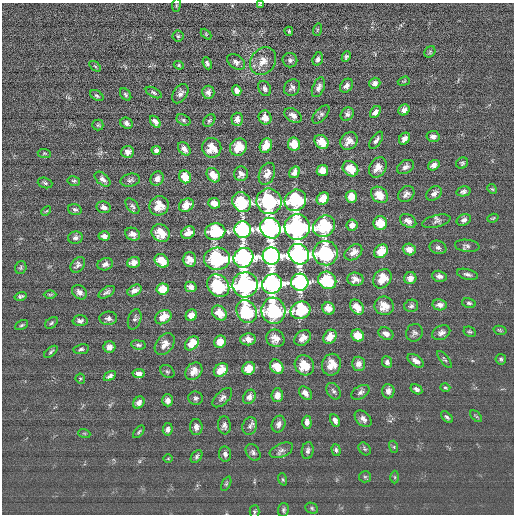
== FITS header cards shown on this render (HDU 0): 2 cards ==
NAXIS1  =                  512 / length of data axis 1
NAXIS2  =                  512 / length of data axis 2

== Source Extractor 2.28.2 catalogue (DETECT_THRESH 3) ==
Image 512 x 512 px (HDU 0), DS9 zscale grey, 1 PNG px = 1 image px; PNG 516 x 516 px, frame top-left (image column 1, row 512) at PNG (2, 3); each listed source drawn as its Kron ellipse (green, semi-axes under 4 px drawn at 4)
Background 1.87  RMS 16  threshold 49.2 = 3 sigma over >= 5 px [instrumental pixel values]
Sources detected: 223; all 223 listed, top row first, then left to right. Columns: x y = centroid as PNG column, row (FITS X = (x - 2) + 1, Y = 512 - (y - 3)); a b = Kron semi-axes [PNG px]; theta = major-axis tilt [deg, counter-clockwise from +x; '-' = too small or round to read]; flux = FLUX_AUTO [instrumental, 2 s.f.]
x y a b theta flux
260 4 4 3 - 1100
176 5 7 3 82 1200
317 30 6 4 72 1200
289 31 4 3 - 1200
206 34 6 4 -47 1300
178 36 5 5 - 1700
430 52 6 5 - 1300
346 57 6 4 65 2200
318 59 7 5 74 3300
290 60 7 7 - 3200
263 61 14 12 52 11000
236 62 10 6 -34 4300
207 63 6 4 -68 2900
179 65 5 4 - 1300
95 66 6 3 -36 1300
404 81 6 3 19 1100
375 83 5 5 - 4200
346 86 7 6 - 5200
318 87 10 5 66 4800
265 88 8 6 -61 3500
292 88 9 7 49 3500
237 91 5 4 - 5000
154 92 8 4 -29 2300
208 92 6 6 - 4800
126 94 7 4 -52 1900
180 94 10 7 58 4900
97 96 7 4 -32 1900
404 110 6 5 - 5300
375 112 7 4 53 5300
321 114 11 5 48 2800
347 114 7 6 - 3800
293 115 9 6 -32 5700
265 117 7 6 - 7900
237 119 6 5 - 5700
183 120 7 5 -28 2700
209 121 7 5 49 2100
155 122 6 4 -54 5000
126 123 6 5 - 3500
98 125 5 5 - 1700
433 136 6 5 - 4100
404 139 6 5 - 5300
376 140 10 5 56 3400
349 141 9 8 - 8900
322 142 8 6 -41 16000
294 144 6 6 - 18000
266 146 7 6 - 19000
238 147 9 8 - 17000
212 148 10 9 - 15000
184 149 7 5 -50 6100
156 150 4 4 - 3400
128 152 6 6 - 5100
44 153 7 4 -6 1400
462 163 6 5 - 2000
434 165 6 5 - 5300
378 167 11 8 58 8500
405 167 9 6 29 4000
350 169 8 7 - 21000
322 170 6 5 - 14000
295 172 6 5 - 8100
241 174 7 7 - 5800
267 174 11 7 68 9200
213 175 8 6 -53 14000
185 177 7 5 -59 18000
103 179 9 5 -42 4300
157 179 7 6 - 5700
130 180 10 6 11 3100
74 181 6 5 - 1900
45 183 7 5 -18 2000
492 189 5 4 - 1500
463 191 7 5 13 3000
434 193 8 6 37 4700
406 194 9 7 45 4400
379 195 9 7 -42 17000
351 197 6 6 - 16000
323 199 7 5 43 17000
295 200 11 10 - 93000
269 201 12 12 - 140000
242 202 10 9 - 79000
214 203 6 5 - 12000
186 205 8 6 34 13000
132 206 9 5 -51 2800
159 206 10 9 - 15000
104 207 7 5 -19 4700
75 209 7 5 -17 2600
46 211 6 3 43 1200
493 218 6 3 19 1200
464 220 7 5 24 3800
408 221 9 6 -30 6400
436 221 14 6 14 3800
380 223 7 7 - 21000
352 225 6 5 - 7900
324 226 11 10 - 92000
297 227 12 12 - 350000
270 228 11 9 -48 510000
243 230 8 8 - 350000
215 232 10 8 11 81000
161 233 9 8 - 18000
188 233 7 6 - 7100
133 234 7 6 - 6400
104 236 6 4 -3 4500
75 238 7 6 - 4000
467 246 12 6 -6 3600
438 247 8 6 -21 4000
409 250 7 5 -20 8600
381 251 8 6 39 19000
353 252 10 7 37 7900
326 253 12 12 - 140000
299 254 11 9 -45 520000
271 256 9 8 - 720000
243 258 10 9 - 510000
189 259 7 7 - 8900
217 259 13 11 1 140000
162 261 8 6 -41 20000
134 262 6 5 - 7600
105 264 8 6 16 4600
78 265 8 6 50 3500
21 268 6 5 - 1900
467 274 11 5 -15 3500
439 276 7 5 -13 4800
410 278 6 6 - 6600
355 279 8 6 -5 6900
382 279 10 8 53 20000
327 280 9 8 - 80000
300 282 8 8 - 360000
272 284 10 9 - 510000
245 285 12 12 - 340000
218 286 12 10 -50 91000
191 287 6 5 - 6500
163 289 6 5 - 19000
134 290 7 5 30 6600
79 292 8 6 -43 4400
107 292 9 5 32 2900
50 294 6 4 0 1500
20 296 6 3 16 1900
469 303 7 4 -14 2400
440 305 7 5 -11 6000
384 306 10 9 - 14000
411 306 7 6 - 2900
357 307 8 6 -51 15000
328 308 6 6 - 12000
300 310 10 8 22 81000
247 311 12 9 -59 90000
273 311 13 12 - 140000
219 313 8 6 -43 16000
191 315 6 5 - 13000
163 317 9 6 35 16000
108 318 9 6 3 4200
135 319 10 6 73 3300
80 321 7 5 1 3500
51 323 7 5 41 2000
21 325 7 4 27 1700
500 330 6 4 -15 1400
470 332 6 5 - 1700
414 333 9 8 - 3600
441 333 9 6 28 4900
386 334 8 5 -29 6700
358 335 6 6 - 19000
330 337 8 6 52 14000
275 338 9 8 - 9800
303 338 9 6 38 8400
248 339 8 6 2 8300
220 342 6 5 - 13000
192 343 8 6 45 17000
165 344 12 8 53 8200
138 345 7 4 -8 2400
109 347 6 6 - 5400
81 349 8 5 8 2600
51 352 8 3 39 1800
445 359 10 3 -52 1900
501 359 5 5 - 1800
416 361 9 5 -35 6400
387 362 6 4 -67 3300
359 364 7 6 - 6400
304 365 10 9 - 20000
331 365 11 9 69 15000
277 367 7 6 - 19000
249 368 7 6 - 20000
221 370 8 6 43 16000
194 371 10 7 45 8700
167 372 7 6 - 2200
139 373 6 4 4 4700
110 376 6 4 33 3700
80 379 5 4 - 1200
445 387 5 3 - 1200
416 389 6 4 -31 3300
334 391 9 6 -56 3400
388 391 7 6 - 5200
360 392 10 6 31 3800
305 393 8 5 -49 5600
277 395 7 6 - 8300
249 397 7 6 - 5700
196 398 7 6 - 2800
222 398 12 6 44 4200
168 400 6 5 - 4600
139 403 6 5 - 4500
476 416 7 3 -45 1500
447 417 7 4 -44 2100
363 419 10 6 -45 5200
335 420 6 4 -61 4700
307 422 6 4 -89 4700
278 424 8 6 69 4700
224 425 9 6 -85 4200
250 426 9 7 65 4400
196 427 8 6 -88 5300
168 429 6 5 - 3700
139 432 7 3 50 1500
84 433 6 4 -18 1300
394 447 6 4 -73 1500
365 449 7 5 -50 1900
281 450 12 6 23 4100
336 450 6 4 -73 2200
308 451 8 6 82 3400
253 452 9 6 -56 3200
225 454 7 6 - 3800
197 456 7 5 54 2400
168 459 5 3 - 910
365 477 6 5 - 1900
395 477 6 4 -89 1500
283 479 6 4 -70 1400
226 484 8 4 63 1600
312 508 7 5 -25 1900
283 510 7 5 82 2200
254 511 6 5 - 1600
At the frame edge (FLAGS 8, measured only in part): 1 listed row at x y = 260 4